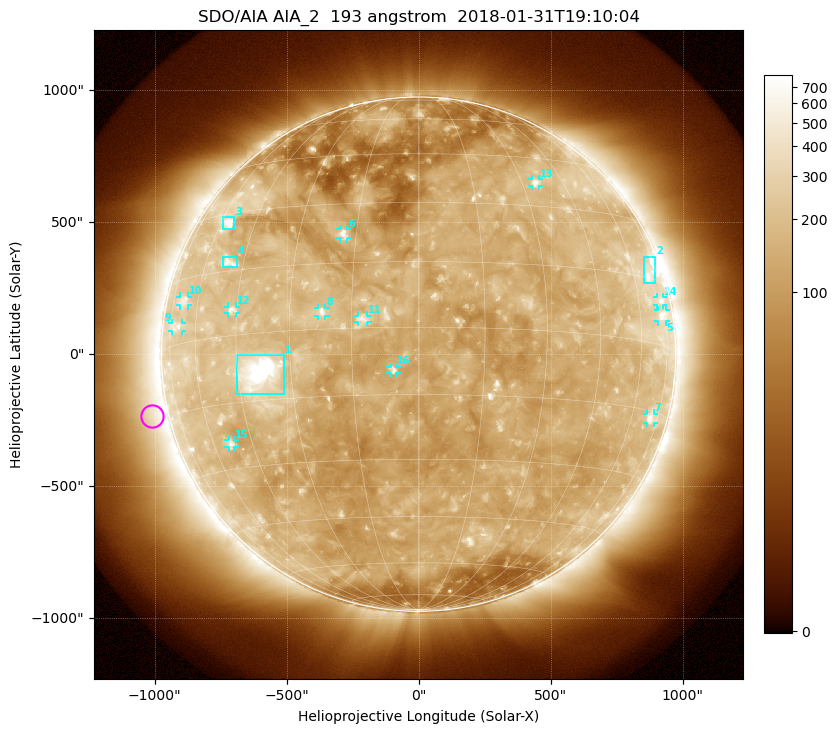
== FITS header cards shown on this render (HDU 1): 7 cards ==
TELESCOP= 'SDO/AIA'
INSTRUME= 'AIA_2'
WAVELNTH=                  193
WAVEUNIT= 'angstrom'
DATE-OBS= '2018-01-31T19:10:04.84'
CTYPE1  = 'HPLN-TAN'
CTYPE2  = 'HPLT-TAN'

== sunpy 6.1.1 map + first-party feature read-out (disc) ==
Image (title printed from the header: SDO/AIA AIA_2  193 angstrom  2018-01-31T19:10:04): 1024 x 1024 px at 2.4 arcsec/px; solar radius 974 arcsec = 406 px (full disc in frame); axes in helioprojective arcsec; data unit not stated in the header (colour bar unlabelled)
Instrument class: DISC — disc imager (sunpy class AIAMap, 193 A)
Bright regions (active regions / flare kernels): reference = the median radial profile (limb darkening/brightening removed); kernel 9 px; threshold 5 sigma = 257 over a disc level ~137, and >= 1.15x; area >= 12 px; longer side >= 10 px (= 24 arcsec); searched inside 0.97 R_sun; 16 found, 16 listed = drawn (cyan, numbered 1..; 12 of them under ~33 arcsec drawn as corner ticks so the feature stays visible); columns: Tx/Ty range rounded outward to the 5 arcsec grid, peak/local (2 s.f.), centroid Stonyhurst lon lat
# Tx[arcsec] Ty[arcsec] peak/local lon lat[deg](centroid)
1 -690..-510 -150..-5 19 -39 -9
2 855..900 270..370 4.5 +69 +16
3 -740..-695 475..520 6 -56 +27
4 -745..-685 330..370 3.8 -50 +17
5 905..935 125..165 4.2 +72 +7
6 -300..-270 440..475 5.3 -18 +22
7 865..890 -260..-225 3.5 +70 -17
8 -380..-350 145..175 5 -22 +4
9 -935..-895 85..120 2.9 -70 +4
10 -905..-870 185..220 2.9 -67 +10
11 -230..-195 120..150 3.9 -12 +2
12 -725..-690 155..180 4.5 -47 +6
13 430..455 635..665 4.1 +35 +37
14 905..930 185..215 3.4 +72 +10
15 -720..-695 -355..-325 3.7 -53 -24
16 -105..-85 -75..-45 4.2 -6 -10
Off-limb structures (1.02-1.3 R_sun): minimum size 162 px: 6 found; the strongest spans PA ~60..140 deg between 1.02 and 1.3 R_sun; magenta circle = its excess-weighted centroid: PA ~105 deg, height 1.06 R_sun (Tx ~-1010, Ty ~-235 arcsec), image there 1.9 x the reference